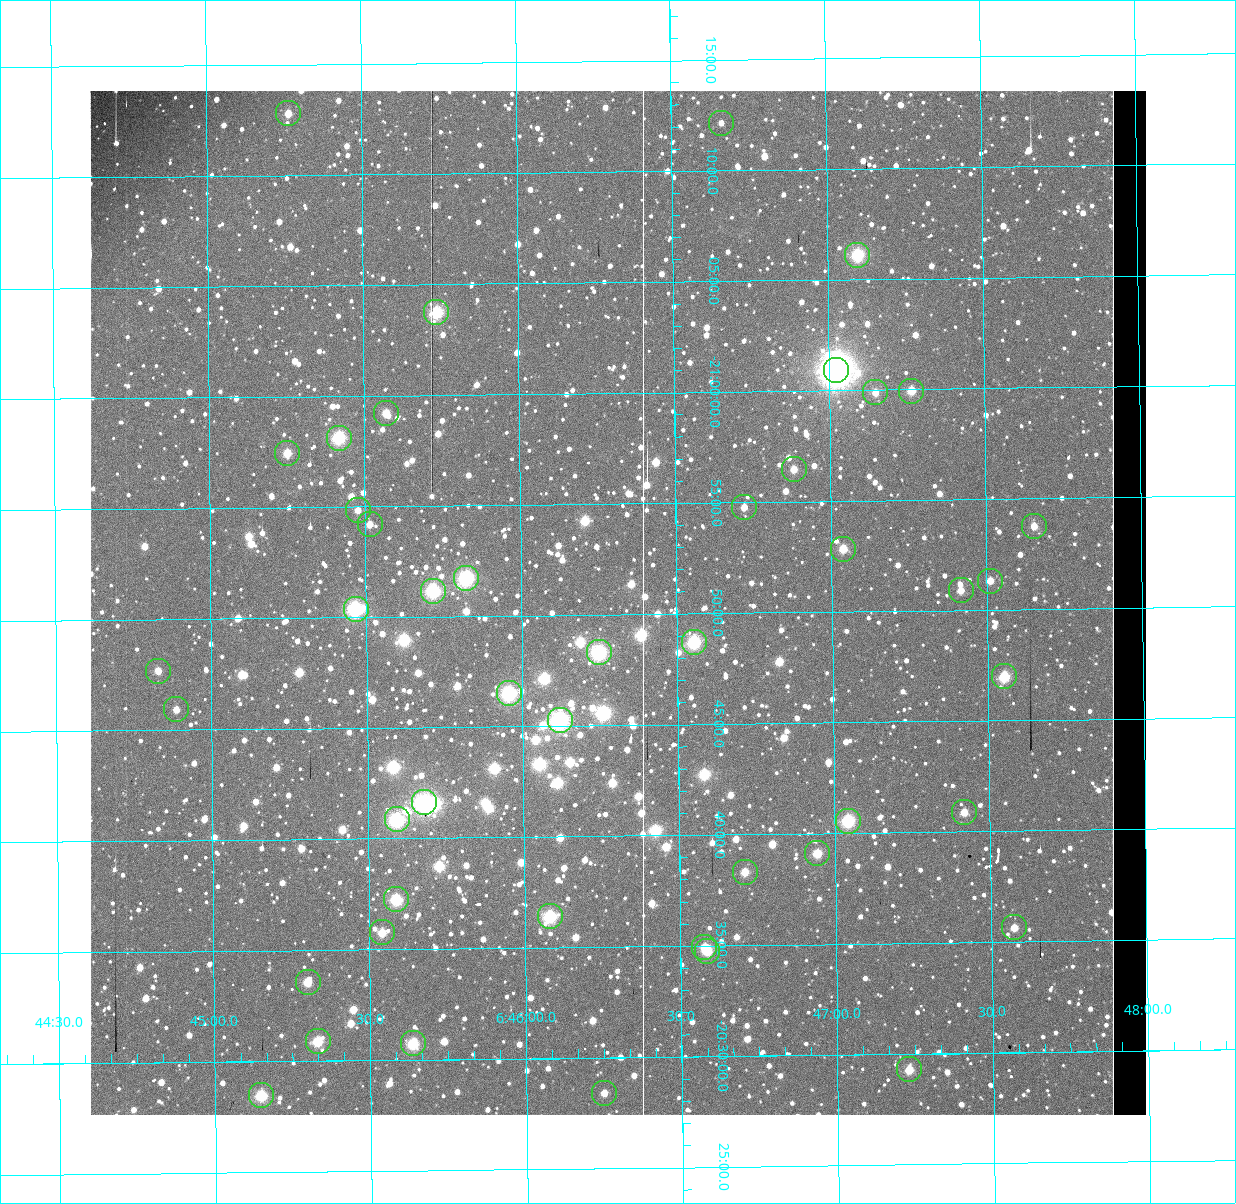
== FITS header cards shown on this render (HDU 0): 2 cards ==
NAXIS1  =                 1056 / Axis length
NAXIS2  =                 1024 / Axis length

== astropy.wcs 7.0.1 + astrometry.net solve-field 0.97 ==
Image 1056 x 1024 px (HDU 0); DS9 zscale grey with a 90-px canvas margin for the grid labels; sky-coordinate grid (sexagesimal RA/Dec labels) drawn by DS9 from the SOLVED WCS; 46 Tycho-2 reference stars matched to detected sources circled (green)
Header WCS: none
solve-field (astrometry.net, Tycho-2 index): SOLVED blind (the file carries no WCS)
Solved WCS: RA---TAN-SIP/DEC--TAN-SIP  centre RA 06:46:19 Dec -20:51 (101.58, -20.84 deg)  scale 2.71 arcsec/px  FOV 47.7' x 46.2'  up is +179 deg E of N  parity normal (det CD < 0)
(file carries no celestial WCS; the grid is the blind solution)
Tycho-2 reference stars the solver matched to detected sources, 46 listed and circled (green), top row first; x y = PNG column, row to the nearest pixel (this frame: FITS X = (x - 91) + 1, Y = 1024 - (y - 91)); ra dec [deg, ICRS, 3 dp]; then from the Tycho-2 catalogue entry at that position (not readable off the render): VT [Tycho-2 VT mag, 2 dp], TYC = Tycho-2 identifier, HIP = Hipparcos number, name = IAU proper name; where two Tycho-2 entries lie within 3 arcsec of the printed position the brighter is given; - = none
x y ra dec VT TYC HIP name
289 113 101.316 -21.213 10.66 5961-3092-1 - -
722 123 101.665 -21.203 11.35 5961-3349-1 - -
858 255 101.774 -21.102 7.91 5961-1426-1 - -
437 312 101.434 -21.062 7.97 5961-2270-1 - -
837 370 101.756 -21.015 6.03 5961-3333-1 32504 -
912 391 101.816 -20.999 10.13 5961-1866-1 - -
876 392 101.787 -20.998 10.88 5961-3111-1 - -
387 413 101.393 -20.987 10.28 5961-3034-1 - -
340 438 101.354 -20.969 8.76 5961-818-1 - -
288 453 101.313 -20.958 10.27 5961-1766-1 - -
795 469 101.721 -20.941 10.62 5961-1540-1 - -
745 507 101.680 -20.913 11.15 5961-1214-1 - -
359 510 101.369 -20.914 10.45 5961-1572-1 - -
371 524 101.379 -20.904 10.64 5961-2674-1 - -
1035 526 101.913 -20.896 10.72 5961-2158-1 - -
844 549 101.760 -20.881 10.32 5961-368-1 - -
467 578 101.456 -20.862 8.27 5961-1358-1 - -
991 581 101.878 -20.855 11.04 5961-1570-1 - -
962 590 101.854 -20.848 11.17 5961-962-1 - -
434 591 101.429 -20.853 7.54 5961-362-1 32393 -
357 609 101.367 -20.840 8.23 5961-2850-1 - -
695 642 101.639 -20.812 7.87 5961-2866-1 32467 -
600 652 101.562 -20.805 8.40 5961-2204-1 32440 -
159 671 101.207 -20.795 10.99 5961-1468-1 - -
1005 676 101.888 -20.783 9.38 5961-2236-1 - -
510 693 101.489 -20.775 7.05 5961-3331-1 32406 -
177 709 101.222 -20.766 10.87 5961-3166-1 - -
561 720 101.530 -20.754 7.32 5961-3329-1 32426 -
425 802 101.420 -20.694 7.79 5961-3346-1 - -
965 812 101.854 -20.681 10.70 5961-2830-1 - -
398 819 101.398 -20.681 8.35 5961-3326-1 32390 -
849 821 101.761 -20.676 8.31 5961-3335-1 - -
818 853 101.736 -20.652 10.07 5961-3073-1 - -
746 872 101.677 -20.638 10.49 5961-2780-1 - -
397 899 101.397 -20.621 9.06 5957-285-1 - -
551 916 101.520 -20.607 7.91 5957-811-1 32422 -
1015 927 101.893 -20.594 10.60 5957-359-1 - -
383 932 101.385 -20.596 10.31 5957-1389-1 - -
705 947 101.644 -20.582 10.35 5957-2794-1 - -
708 951 101.647 -20.579 8.94 5957-19-1 - -
309 982 101.325 -20.560 9.46 5957-1381-1 - -
319 1041 101.333 -20.515 9.77 5957-1223-1 - -
414 1043 101.409 -20.513 9.32 5957-695-1 - -
910 1069 101.807 -20.488 10.15 5957-333-1 - -
605 1093 101.562 -20.474 11.23 5957-523-1 - -
262 1095 101.287 -20.475 9.34 5957-657-1 - -